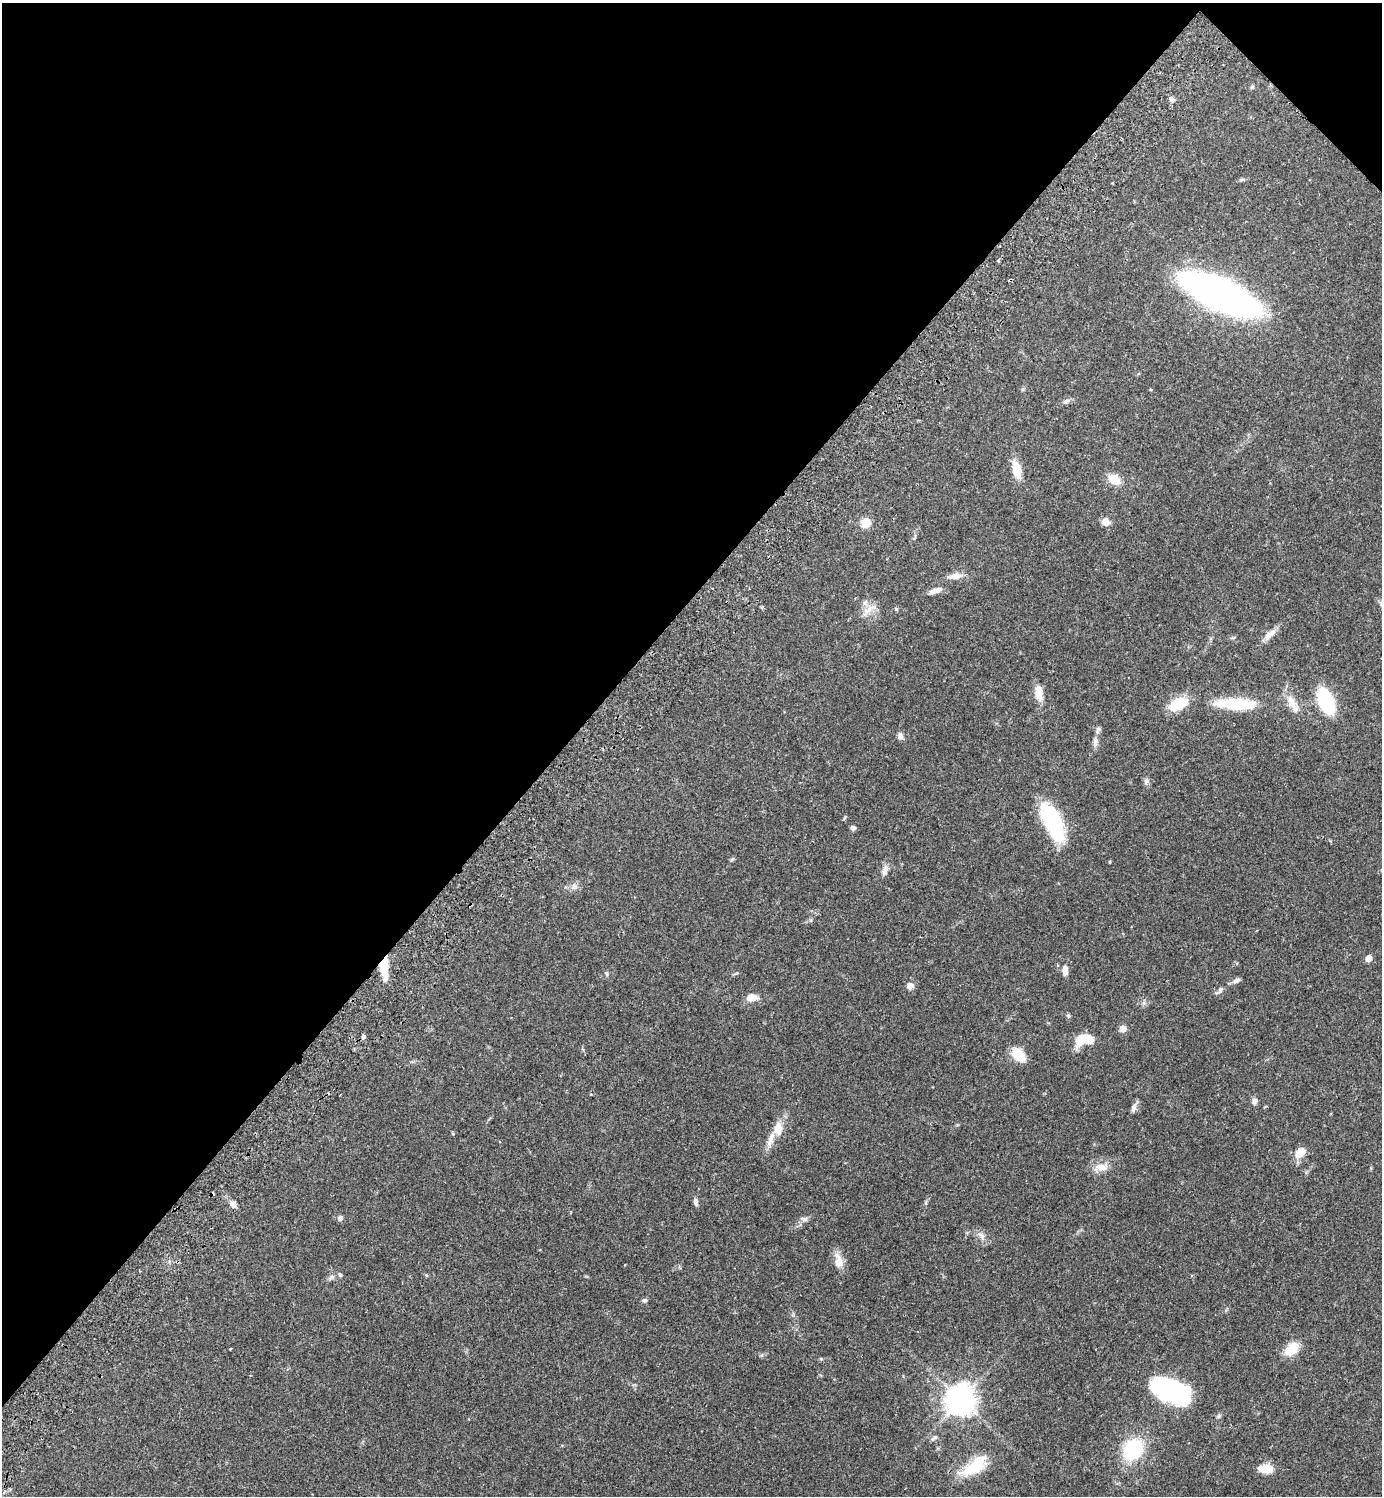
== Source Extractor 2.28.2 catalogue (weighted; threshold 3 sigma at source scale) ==
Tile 2 of 4 x 4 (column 2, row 1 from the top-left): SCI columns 1725-3104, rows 4524-6017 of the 6070 x 6063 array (HDU 1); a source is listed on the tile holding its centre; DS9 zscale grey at full resolution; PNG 1384 x 1498 px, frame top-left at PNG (2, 3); no overlay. Shown black and unused: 42% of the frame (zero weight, under 2 of 3 exposures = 3% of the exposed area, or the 3 px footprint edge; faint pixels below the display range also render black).
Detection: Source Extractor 2.28.2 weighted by HDU 2 'WHT'; one run over the whole footprint, this tile lists its part. Background 0.074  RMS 0.0053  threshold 0.0237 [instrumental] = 3 sigma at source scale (4.5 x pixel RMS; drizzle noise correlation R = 1.50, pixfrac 1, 0.05/0.05 arcsec/px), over >= 5 px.
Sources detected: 76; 5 inside a brighter object's white glare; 1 cosmic-ray / hot-pixel residue — not listed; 3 inside a brighter listed object's ellipse — not listed separately; the other 67 listed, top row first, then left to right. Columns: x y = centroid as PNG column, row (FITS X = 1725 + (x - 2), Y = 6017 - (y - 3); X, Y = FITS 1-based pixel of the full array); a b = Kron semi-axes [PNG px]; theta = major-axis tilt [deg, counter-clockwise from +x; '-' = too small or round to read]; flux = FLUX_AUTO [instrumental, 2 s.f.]
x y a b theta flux
1252 87 6 5 - 0.78
1172 100 7 6 - 1.4
1242 179 7 4 1 0.78
1112 183 3 3 - 0.53
1220 294 50 17 -25 460
1022 389 6 4 89 0.67
1066 401 9 6 27 1.5
1017 470 23 11 -78 7.6
1114 479 12 9 -33 8.2
1106 522 9 8 - 3.6
865 523 9 9 - 8
955 576 20 7 10 4.1
935 591 17 6 20 3.2
865 603 9 6 63 1.9
869 609 24 7 32 4.4
896 609 5 5 - 0.59
1269 635 21 8 42 4
1039 693 21 10 -83 6
1326 701 25 12 -68 35
1291 702 19 10 -65 6.3
1178 704 25 13 26 12
1236 704 44 12 -3 26
900 736 9 7 -73 1.9
1095 741 14 6 88 2.3
1146 781 8 6 74 1.4
1051 822 39 19 -73 27
853 828 5 5 - 1.7
732 859 6 4 20 0.64
885 870 15 7 73 2.8
574 886 9 6 -15 2
1369 958 5 4 - 6.5
1236 963 5 4 - 0.59
384 967 23 8 -89 12
1065 970 10 6 -88 4.1
1237 980 11 6 32 1.6
910 986 8 8 - 2.8
1220 990 9 6 67 1.4
751 997 10 7 8 5.8
1068 1016 6 5 - 0.82
1123 1029 5 5 - 7.3
364 1037 4 3 - 3.3
1080 1040 13 9 69 8.5
1018 1055 19 11 -55 8.7
1254 1101 7 7 - 1.9
1134 1108 12 6 71 2.1
778 1129 19 13 83 7.2
1300 1153 9 7 54 9
1101 1167 18 9 -2 5.3
696 1202 9 5 -81 1.8
926 1203 6 4 -72 0.58
233 1204 8 6 -36 2.6
340 1218 7 6 - 1.4
804 1219 9 6 -7 1.7
981 1235 11 7 -41 2.5
838 1261 19 10 -79 6
340 1275 6 5 - 0.92
331 1277 9 5 27 1.5
644 1300 6 5 - 1.1
230 1349 3 2 - 0.6
1291 1349 12 8 47 15
821 1359 5 4 - 0.58
1170 1389 42 24 -30 57
961 1400 10 10 - 610
934 1438 10 4 41 1.1
1133 1449 18 15 57 38
975 1466 33 14 33 18
1266 1469 15 9 -2 8.5
Overlapping masked pixels (flux is a lower limit): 1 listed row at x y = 384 967
Unlisted compact peaks at least as high as the median listed source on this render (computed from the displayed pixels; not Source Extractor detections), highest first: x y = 606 973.